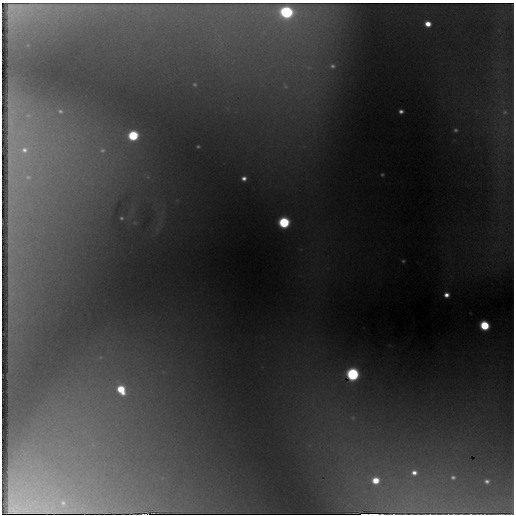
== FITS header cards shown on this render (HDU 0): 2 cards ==
NAXIS1  =                  512 / Axis length
NAXIS2  =                  512 / Axis length

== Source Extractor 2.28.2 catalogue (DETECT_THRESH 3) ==
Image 512 x 512 px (HDU 0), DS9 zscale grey, 1 PNG px = 1 image px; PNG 516 x 516 px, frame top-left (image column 1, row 512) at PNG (2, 3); no overlay
Background 1640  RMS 35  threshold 104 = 3 sigma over >= 5 px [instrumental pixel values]
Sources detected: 32; all 32 listed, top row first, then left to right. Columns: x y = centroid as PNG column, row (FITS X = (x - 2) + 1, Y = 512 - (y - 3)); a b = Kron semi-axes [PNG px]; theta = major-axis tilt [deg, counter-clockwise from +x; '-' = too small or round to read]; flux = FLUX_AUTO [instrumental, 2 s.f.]
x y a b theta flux
19 8 53 22 8 78000
286 12 7 6 - 530000
428 24 5 4 - 24000
332 66 10 9 - 17000
309 67 7 4 18 6700
285 86 14 8 -61 22000
60 111 5 4 - 3500
401 111 4 3 - 6300
505 112 6 5 - 4500
456 130 5 4 - 3500
133 136 6 6 - 160000
198 146 3 2 - 1600
24 150 13 10 9 31000
102 150 8 7 - 9100
382 174 4 2 - 1900
28 177 9 7 0 12000
244 178 4 4 - 9000
121 218 4 3 - 2700
284 222 6 6 - 240000
403 261 3 2 - 2000
446 295 4 4 - 12000
485 325 6 5 - 130000
353 374 7 7 - 430000
121 390 9 7 -55 70000
414 473 9 8 - 17000
453 477 7 5 -13 6100
375 480 7 7 - 43000
487 481 5 4 - 6400
63 503 7 5 -73 5600
145 514 4 2 - 3500
364 514 5 2 - 20000
372 514 9 2 -1 11000
At the frame edge (FLAGS 8, measured only in part): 3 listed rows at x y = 145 514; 364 514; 372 514